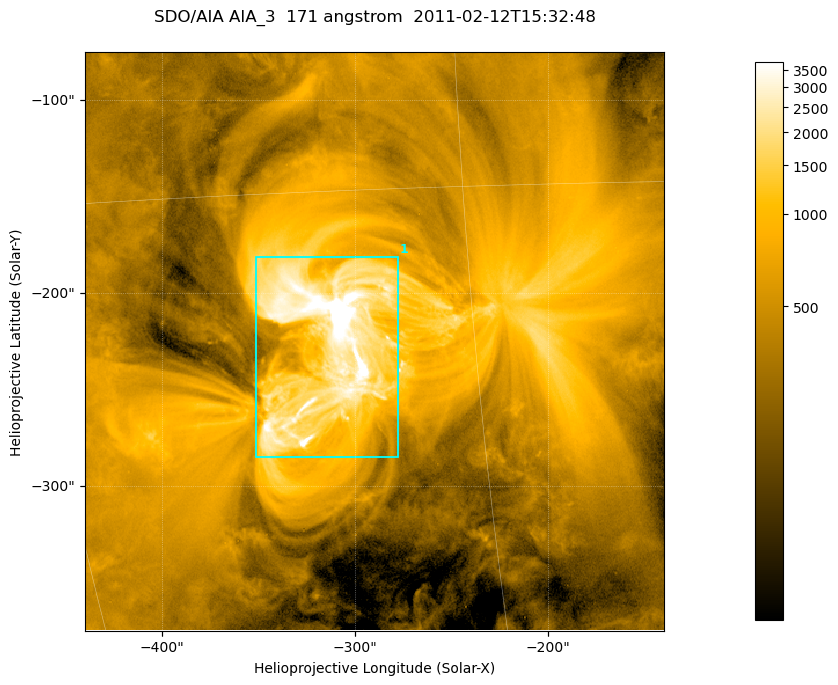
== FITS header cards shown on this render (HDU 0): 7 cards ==
TELESCOP= 'SDO/AIA '
INSTRUME= 'AIA_3   '
WAVELNTH=                  171
WAVEUNIT= 'angstrom'
DATE-OBS= '2011-02-12T15:32:48.34'
CTYPE1  = 'HPLN-TAN'
CTYPE2  = 'HPLT-TAN'

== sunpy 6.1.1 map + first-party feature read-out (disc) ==
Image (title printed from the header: SDO/AIA AIA_3  171 angstrom  2011-02-12T15:32:48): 500 x 500 px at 0.6 arcsec/px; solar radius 972 arcsec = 1620 px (partial field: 3.0% of the solar disc is inside the frame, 100% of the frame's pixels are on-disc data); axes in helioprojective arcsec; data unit not stated in the header (colour bar unlabelled)
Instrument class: DISC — disc imager (sunpy class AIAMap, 171 A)
Bright regions (active regions / flare kernels): reference = the on-disc median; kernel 5 px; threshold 5 sigma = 1279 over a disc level ~452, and >= 1.15x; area >= 250 px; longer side >= 6 px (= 3.6 arcsec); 1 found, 1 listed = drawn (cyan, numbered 1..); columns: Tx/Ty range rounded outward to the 2 arcsec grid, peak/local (2 s.f.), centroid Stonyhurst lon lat
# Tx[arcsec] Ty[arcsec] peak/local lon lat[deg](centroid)
1 -352..-278 -286..-180 14 -20 -20